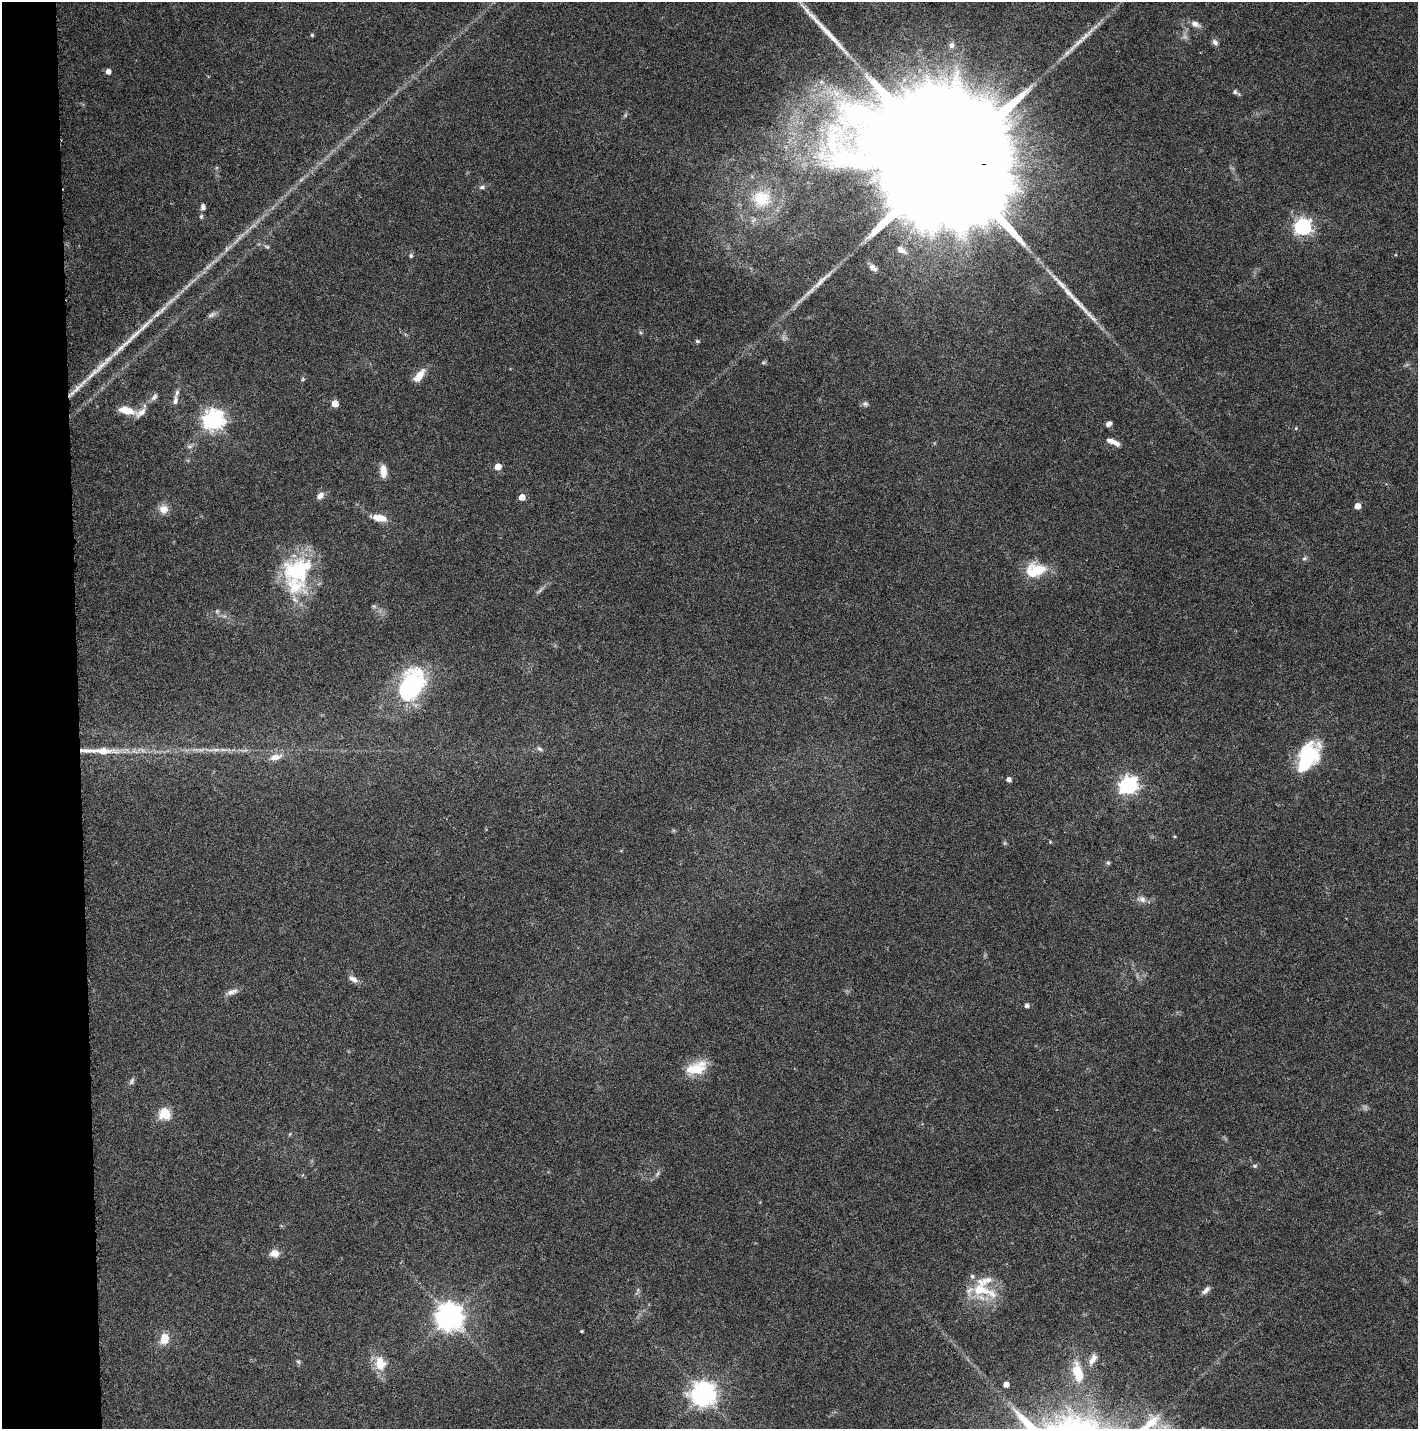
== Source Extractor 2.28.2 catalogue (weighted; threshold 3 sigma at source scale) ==
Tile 4 of 3 x 3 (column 1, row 2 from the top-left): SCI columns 148-1563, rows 1429-2855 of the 4545 x 4293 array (HDU 1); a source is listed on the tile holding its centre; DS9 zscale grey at full resolution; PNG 1420 x 1431 px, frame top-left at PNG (2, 2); no overlay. Shown black and unused: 5% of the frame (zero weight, under 3 of 6 exposures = <1% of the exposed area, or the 3 px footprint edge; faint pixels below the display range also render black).
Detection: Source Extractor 2.28.2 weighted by HDU 2 'WHT'; one run over the whole footprint, this tile lists its part. Background 0.0301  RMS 0.0024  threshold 0.00996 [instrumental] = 3 sigma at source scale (4.09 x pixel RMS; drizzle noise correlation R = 1.36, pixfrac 0.8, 0.0396/0.0396 arcsec/px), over >= 5 px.
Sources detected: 98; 6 too faint to see at this stretch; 5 long thin detections or spike segments (spike, bleed or trail) — not listed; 6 inside a brighter listed object's ellipse — not listed separately; the other 81 listed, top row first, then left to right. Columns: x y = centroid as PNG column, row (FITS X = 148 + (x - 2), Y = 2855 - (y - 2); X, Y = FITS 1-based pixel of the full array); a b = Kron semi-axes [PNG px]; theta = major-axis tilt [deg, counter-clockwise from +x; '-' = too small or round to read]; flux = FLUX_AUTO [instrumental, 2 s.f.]
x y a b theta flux
1195 24 13 7 -23 1.4
312 35 4 4 - 0.35
1215 42 9 7 -46 0.8
951 45 7 7 - 1.2
108 71 5 5 - 1.4
1236 92 11 5 -32 0.63
943 162 68 28 -4 23000
301 180 9 3 45 0.55
482 187 8 5 10 0.53
761 199 23 21 -9 9.7
203 207 8 6 90 0.78
201 216 6 5 - 0.39
1303 227 7 6 - 75
238 239 25 4 48 2
267 247 8 5 -28 0.45
901 250 9 5 -31 1
411 255 6 6 - 0.46
873 268 10 7 -35 1.2
822 280 46 6 43 3.6
1078 303 41 7 -46 4.5
212 315 13 6 24 0.8
641 333 6 4 -19 0.29
697 341 6 4 -15 0.35
763 362 6 5 - 0.36
102 365 28 8 42 3.8
419 376 16 7 52 3.4
303 379 5 4 - 0.36
154 397 11 6 53 0.82
175 400 15 6 83 1
335 404 5 5 - 3.8
865 404 8 6 9 0.62
127 410 19 8 -14 3.4
214 420 7 7 - 140
1109 424 7 5 34 0.81
1296 428 5 4 - 0.3
1113 442 17 6 -24 1.7
189 447 8 5 6 0.66
498 466 5 5 - 3
383 471 14 8 -87 2.3
320 496 11 7 40 1.1
522 497 5 5 - 2.8
1357 506 5 4 - 2.2
163 509 11 11 - 2.2
380 518 17 8 -11 3.2
1304 558 7 5 21 0.45
1036 570 22 14 10 8.3
296 571 39 33 -1 19
540 590 16 4 44 0.78
374 606 6 5 - 0.4
411 685 35 23 63 30
540 749 9 5 -35 0.6
216 750 10 5 0 0.88
103 751 10 7 2 2.2
1308 756 36 21 61 15
275 757 14 7 13 2.1
1009 779 4 4 - 1.1
1128 785 7 7 - 88
1174 836 5 3 - 0.21
1050 842 5 3 - 0.23
1108 863 6 5 - 0.4
1142 899 12 9 -13 1.3
353 979 14 7 -31 1.3
232 992 16 7 20 1.3
1027 1005 4 4 - 0.81
695 1069 28 15 12 6
132 1081 10 6 62 0.64
165 1114 6 6 - 20
290 1134 6 3 71 0.24
1255 1166 6 5 - 0.4
274 1253 9 8 - 2.3
982 1289 40 23 -26 9.6
1206 1290 12 6 44 1
449 1316 9 9 - 290
582 1331 3 3 - 0.25
164 1339 12 9 81 3.4
1093 1359 16 7 60 1.7
298 1362 6 5 - 0.41
380 1364 16 12 -81 4.8
1078 1372 26 12 -75 5.8
1006 1384 4 4 - 1.6
703 1394 8 8 - 210
Overlapping masked pixels (flux is a lower limit): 1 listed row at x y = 943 162